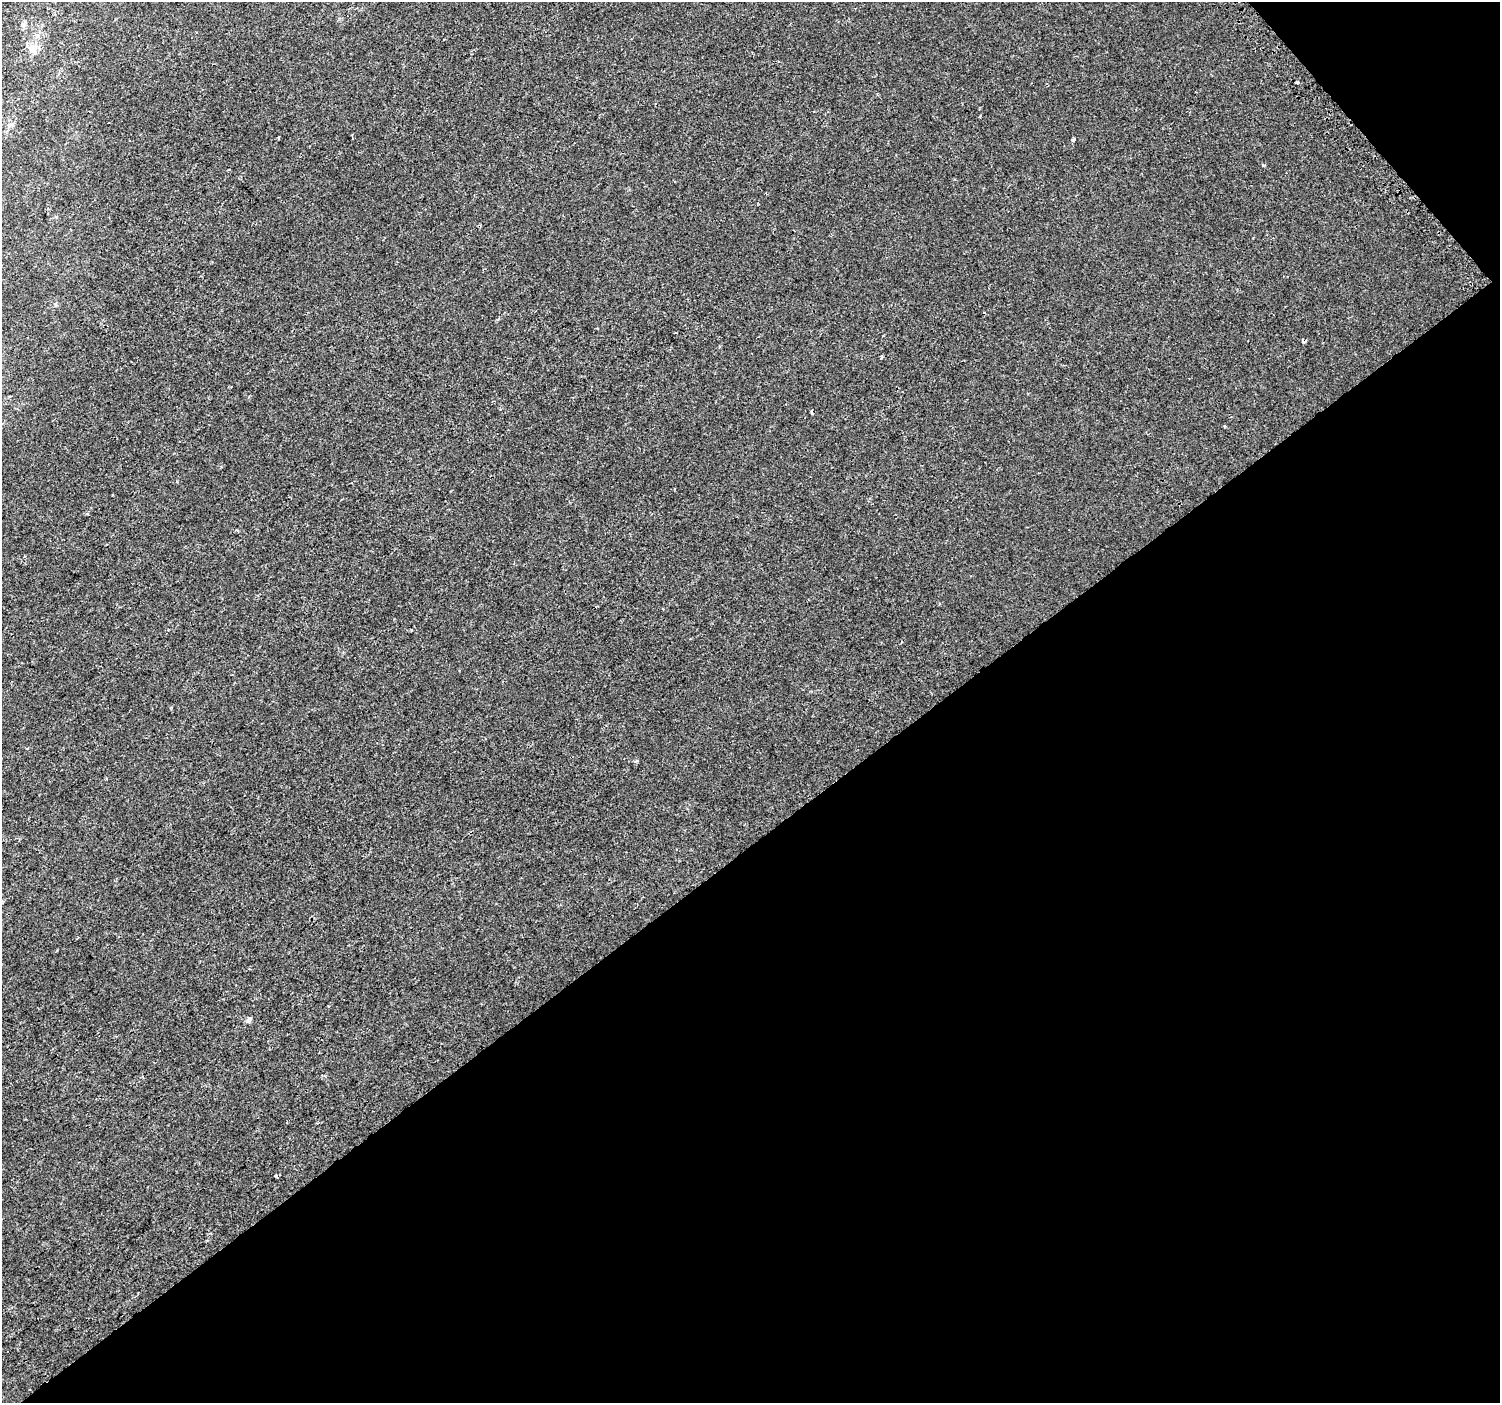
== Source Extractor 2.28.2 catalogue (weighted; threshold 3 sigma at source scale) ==
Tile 12 of 4 x 4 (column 4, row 3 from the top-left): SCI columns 4516-6013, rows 1562-2962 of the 6044 x 5984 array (HDU 1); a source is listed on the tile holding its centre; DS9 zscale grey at full resolution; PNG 1502 x 1405 px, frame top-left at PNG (2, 2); no overlay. Shown black and unused: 41% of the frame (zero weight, under 2 of 3 exposures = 2% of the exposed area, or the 3 px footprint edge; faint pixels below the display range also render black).
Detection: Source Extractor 2.28.2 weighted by HDU 2 'WHT'; one run over the whole footprint, this tile lists its part. Background 7.43e-05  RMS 0.0033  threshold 0.0147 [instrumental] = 3 sigma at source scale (4.5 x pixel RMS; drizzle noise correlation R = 1.50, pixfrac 1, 0.0396/0.0396 arcsec/px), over >= 5 px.
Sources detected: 13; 2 cosmic-ray / hot-pixel residue — not listed; the other 11 listed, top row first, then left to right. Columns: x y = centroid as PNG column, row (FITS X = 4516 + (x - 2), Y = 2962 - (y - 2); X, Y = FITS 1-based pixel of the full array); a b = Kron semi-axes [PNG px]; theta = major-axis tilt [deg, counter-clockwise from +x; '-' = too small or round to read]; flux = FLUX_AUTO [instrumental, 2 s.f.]
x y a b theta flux
23 25 8 7 - 1.1
37 35 7 7 - 1.1
33 48 14 12 -85 3.6
1297 83 3 3 - 4.3
1073 140 4 3 - 1.9
1225 426 3 2 - 0.53
663 609 3 3 - 0.21
411 630 4 3 - 0.29
636 761 5 4 - 0.52
249 1019 6 5 - 1.1
276 1176 4 3 - 1.7
Unlisted compact peaks at least as high as the median listed source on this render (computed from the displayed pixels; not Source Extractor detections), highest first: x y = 1263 165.